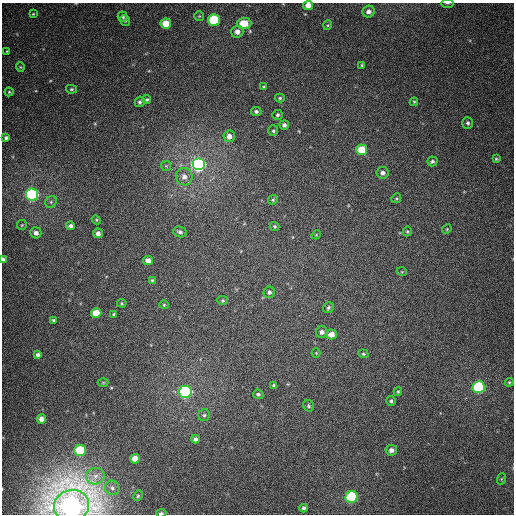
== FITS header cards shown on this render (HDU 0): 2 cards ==
NAXIS1  =                  512
NAXIS2  =                  512

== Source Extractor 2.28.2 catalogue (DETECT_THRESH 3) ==
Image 512 x 512 px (HDU 0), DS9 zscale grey, 1 PNG px = 1 image px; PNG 516 x 516 px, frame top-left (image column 1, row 512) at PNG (2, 3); each listed source drawn as its Kron ellipse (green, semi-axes under 4 px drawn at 4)
Background 378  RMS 9.4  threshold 28.3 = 3 sigma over >= 5 px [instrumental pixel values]
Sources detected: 90; all 90 listed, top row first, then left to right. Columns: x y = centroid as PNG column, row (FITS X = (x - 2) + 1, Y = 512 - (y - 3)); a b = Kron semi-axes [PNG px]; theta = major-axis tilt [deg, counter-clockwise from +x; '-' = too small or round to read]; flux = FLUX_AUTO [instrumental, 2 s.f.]
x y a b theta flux
447 3 6 3 0 790
308 5 5 4 - 5500
369 12 6 5 - 3300
33 14 3 3 - 530
199 16 5 5 - 780
123 17 5 5 - 1100
125 20 6 5 - 1500
214 20 6 5 - 47000
166 23 5 5 - 12000
244 23 7 5 1 13000
328 25 5 3 - 690
237 32 6 6 - 3700
7 51 3 2 - 460
362 65 4 3 - 670
20 67 5 4 - 710
264 87 4 3 - 810
71 89 5 4 - 910
9 92 4 4 - 820
280 98 5 4 - 880
147 100 4 4 - 1000
140 102 5 5 - 1500
414 102 4 3 - 730
256 111 5 4 - 1500
277 115 5 5 - 1200
468 123 6 5 - 1400
284 125 5 5 - 2000
273 131 5 5 - 1100
229 136 6 5 - 3800
6 138 4 4 - 1500
362 150 5 5 - 17000
496 159 3 3 - 720
432 161 5 4 - 1400
198 164 6 6 - 200000
166 166 5 5 - 880
383 173 6 5 - 2600
184 177 9 8 - 4000
32 194 6 6 - 140000
396 198 5 4 - 860
273 200 5 4 - 870
51 202 6 5 - 1100
96 220 5 4 - 600
22 225 5 5 - 740
70 226 4 4 - 1800
275 226 5 4 - 840
447 229 5 4 - 610
407 231 5 4 - 780
180 232 7 5 -13 1700
36 233 5 5 - 2700
98 233 5 5 - 2700
316 235 5 3 - 560
3 259 4 3 - 1700
148 261 5 4 - 4000
402 272 5 3 - 540
152 280 3 3 - 770
269 292 6 5 - 1700
223 300 5 4 - 790
122 303 5 4 - 720
164 305 4 4 - 740
328 308 6 5 - 1300
96 313 5 5 - 12000
114 314 4 3 - 880
54 320 4 3 - 1100
322 332 6 5 - 2400
331 334 5 5 - 6200
316 353 4 4 - 630
363 354 5 4 - 820
38 355 4 4 - 1800
103 382 5 3 - 600
509 382 4 4 - 810
274 385 4 4 - 1200
479 387 6 6 - 92000
185 392 6 6 - 120000
398 392 4 4 - 770
258 394 5 4 - 1100
391 401 5 4 - 1100
309 406 6 5 - 1200
204 415 6 5 - 1200
41 419 5 4 - 4800
195 439 4 4 - 2300
80 450 6 5 - 34000
391 450 6 5 - 2700
135 459 5 5 - 7300
95 476 9 8 - 4100
501 479 6 3 71 670
112 488 7 7 - 2000
138 496 5 4 - 930
352 497 6 6 - 64000
71 506 17 15 13 800000
304 508 4 4 - 1400
161 513 5 3 - 1600
At the frame edge (FLAGS 8, measured only in part): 5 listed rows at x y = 447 3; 308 5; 3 259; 71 506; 161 513